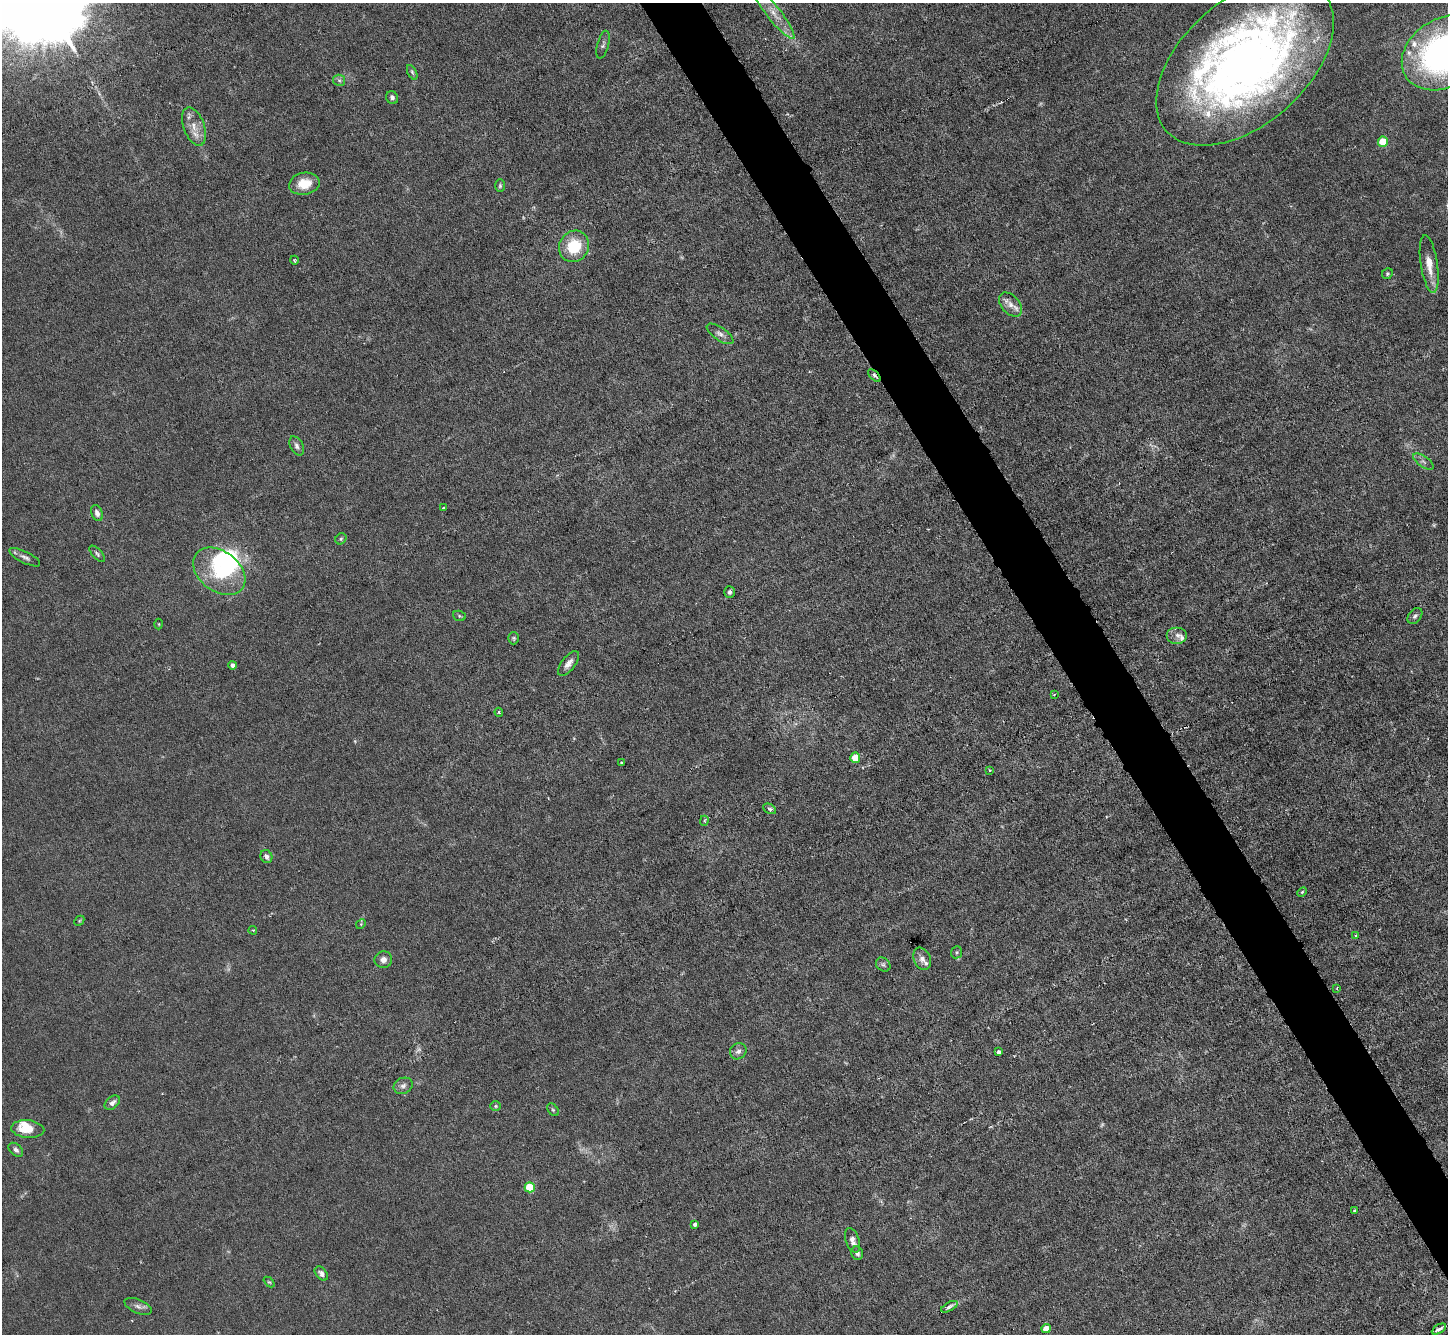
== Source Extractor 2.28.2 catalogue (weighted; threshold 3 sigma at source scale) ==
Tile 6 of 4 x 4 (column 2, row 2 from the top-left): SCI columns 1447-2892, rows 2819-4150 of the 5785 x 5774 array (HDU 1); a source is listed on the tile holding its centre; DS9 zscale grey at full resolution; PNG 1450 x 1336 px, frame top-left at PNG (2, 3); each listed source drawn as its Kron ellipse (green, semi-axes under 4 px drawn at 4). Shown black and unused: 4% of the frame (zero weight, under 3 of 6 exposures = <1% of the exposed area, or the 3 px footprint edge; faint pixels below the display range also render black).
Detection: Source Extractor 2.28.2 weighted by HDU 2 'WHT'; one run over the whole footprint, this tile lists its part. Background 0.0256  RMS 0.0028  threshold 0.0115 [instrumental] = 3 sigma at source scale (4.09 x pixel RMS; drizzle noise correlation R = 1.36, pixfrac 0.8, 0.05/0.05 arcsec/px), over >= 5 px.
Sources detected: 84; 1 too faint to see at this stretch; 5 inside a brighter object's white glare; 1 cosmic-ray / hot-pixel residue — neither listed nor drawn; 6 inside a brighter listed object's ellipse — not listed separately; the other 71 listed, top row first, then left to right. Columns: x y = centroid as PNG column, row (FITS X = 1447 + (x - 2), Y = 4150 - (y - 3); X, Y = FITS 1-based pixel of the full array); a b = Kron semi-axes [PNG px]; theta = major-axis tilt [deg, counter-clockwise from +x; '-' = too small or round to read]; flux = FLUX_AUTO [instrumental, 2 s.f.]
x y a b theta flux
774 13 32 7 -52 4.4
603 45 14 5 75 0.84
1445 53 46 34 30 100
1245 62 105 62 41 220
412 72 8 4 -63 0.54
339 80 6 5 - 0.55
392 97 7 6 - 0.8
194 126 20 10 -69 3.4
1383 142 5 5 - 8.2
304 184 15 11 11 4.8
500 186 6 5 - 0.46
574 246 16 14 55 10
294 260 4 3 - 0.27
1429 264 29 8 -81 4.3
1387 274 6 5 - 0.41
1010 305 14 9 -49 2
720 334 15 6 -34 1.4
874 376 8 3 -47 0.61
297 446 10 6 -62 1
1423 461 12 5 -36 0.94
444 507 3 3 - 0.55
97 513 8 5 -68 1.1
341 539 6 5 - 0.42
97 554 10 4 -46 0.59
25 557 17 6 -26 1.2
219 571 29 20 -37 13
730 592 6 5 - 0.69
459 616 6 5 - 0.39
1415 616 9 6 51 0.73
159 624 5 3 - 0.22
1177 635 10 8 0 1.4
514 638 6 5 - 0.45
568 664 14 7 52 1.7
232 665 4 4 - 1.2
1054 694 4 3 - 0.26
499 712 4 4 - 0.29
855 758 5 5 - 6.1
622 762 3 2 - 0.23
989 770 3 2 - 0.24
770 809 7 5 -29 0.52
704 821 5 4 - 0.4
266 857 7 5 -61 0.85
1302 892 6 3 44 0.37
79 921 5 4 - 0.3
361 924 5 4 - 0.31
253 930 4 3 - 0.28
1356 935 4 3 - 0.29
956 952 6 5 - 0.46
922 959 11 8 -66 1.6
383 960 9 8 - 1.4
883 965 8 6 -42 0.61
1337 988 4 2 - 0.19
738 1051 9 7 41 1.1
998 1052 4 3 - 0.82
403 1086 10 8 25 1.1
112 1103 9 6 40 1.1
496 1106 5 5 - 0.39
553 1110 7 4 -53 0.45
28 1129 16 8 -5 5
16 1150 8 5 -43 0.86
530 1187 5 5 - 10
1354 1210 3 2 - 0.54
695 1224 4 4 - 0.9
852 1240 13 6 -72 1.5
857 1253 7 6 - 0.89
321 1273 8 5 -48 0.99
269 1282 6 4 -42 0.32
138 1306 14 6 -24 1.2
949 1307 9 4 28 0.77
1046 1329 4 4 - 4.2
1439 1329 8 3 30 0.94
Overlapping masked pixels (flux is a lower limit): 1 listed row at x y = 874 376
Isophote crosses this tile's border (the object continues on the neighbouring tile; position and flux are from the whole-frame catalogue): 2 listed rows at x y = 774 13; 1445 53